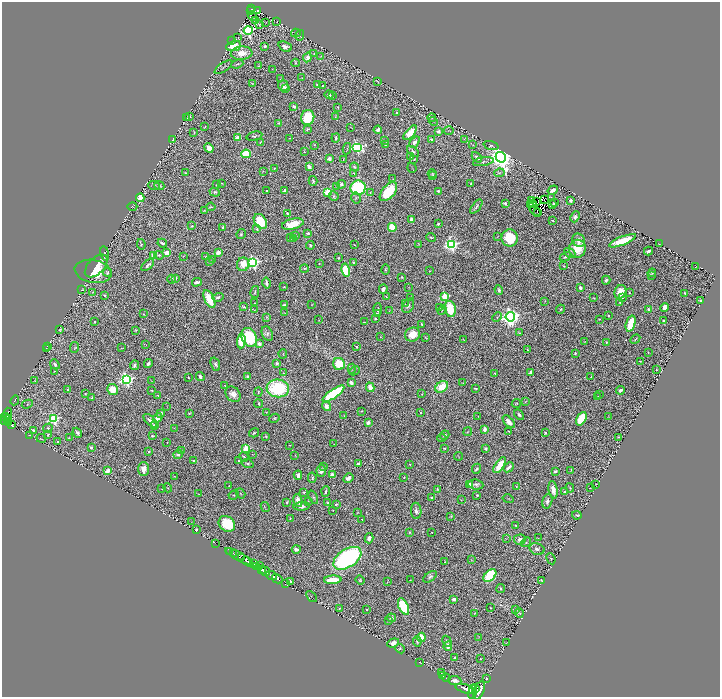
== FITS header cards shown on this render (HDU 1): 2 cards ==
NAXIS1  =                 1436
NAXIS2  =                 1389

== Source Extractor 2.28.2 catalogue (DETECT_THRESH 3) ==
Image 1436 x 1389 px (HDU 1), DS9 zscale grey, zoomed out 1/2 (1 PNG px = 2 x 2 image px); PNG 722 x 699 px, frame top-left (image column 1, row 1389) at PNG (2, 2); each listed source drawn as its Kron ellipse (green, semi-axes under 4 px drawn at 4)
Background 1.93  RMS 0.027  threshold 0.0813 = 3 sigma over >= 5 px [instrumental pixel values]
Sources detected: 710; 69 cannot appear on this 1/2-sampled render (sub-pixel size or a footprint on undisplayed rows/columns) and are neither listed nor drawn; of the other 641, the 500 brightest by FLUX_AUTO listed and drawn (141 fainter detections omitted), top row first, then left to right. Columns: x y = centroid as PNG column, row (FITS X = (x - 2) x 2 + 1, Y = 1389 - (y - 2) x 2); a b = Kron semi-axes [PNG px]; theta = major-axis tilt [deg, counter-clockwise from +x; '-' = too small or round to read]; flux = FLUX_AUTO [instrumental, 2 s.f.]
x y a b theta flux
252 9 2 2 - 61
257 10 4 2 - 71
250 11 2 1 - 13
252 16 5 2 - 2.8
256 20 3 2 - 6.3
266 22 2 2 - 2.4
277 22 2 2 - 2.3
260 24 3 2 - 3.4
248 30 4 4 - 1200
296 33 5 3 - 3.1
300 35 5 2 - 3.1
238 38 4 2 - 4.8
232 41 3 2 - 2.7
234 46 7 5 9 130
265 46 3 3 - 10
285 47 7 4 -23 27
242 53 11 6 5 68
314 53 3 3 - 3.6
320 56 2 2 - 3
307 57 5 4 - 36
295 63 4 3 - 6.8
237 64 6 2 20 6.3
259 66 4 2 - 3.7
224 67 10 2 34 7.1
272 69 2 1 - 2.6
302 78 3 2 - 2.5
281 79 2 2 - 4
377 81 3 1 - 3.2
252 83 2 1 - 2.5
318 85 4 2 - 12
322 85 2 2 - 6.1
283 86 5 5 - 24
285 88 3 3 - 6.8
329 95 4 3 - 15
332 96 3 3 - 6.2
294 106 4 3 - 14
338 107 2 1 - 2.9
397 113 4 3 - 7.7
190 116 3 2 - 3.2
335 117 3 2 - 3.8
186 118 3 2 - 5
308 118 7 6 - 200
432 118 4 2 - 3.9
433 121 5 2 - 4.4
278 123 4 3 - 5.9
205 127 3 1 - 3.7
351 127 3 2 - 2.2
307 129 3 2 - 6.2
378 130 4 3 - 30
438 131 3 3 - 17
449 131 5 1 - 2.6
194 132 4 2 - 3.9
410 133 9 4 49 100
254 136 8 4 12 13
238 138 3 2 - 54
290 138 3 2 - 3.1
336 138 4 2 - 10
431 139 4 2 - 11
464 139 3 3 - 3.1
172 140 3 2 - 11
385 140 3 3 - 4.3
260 142 4 3 - 5.5
415 142 6 4 51 30
314 145 2 2 - 2.3
386 145 3 2 - 20
473 145 3 2 - 2.6
491 145 7 4 -18 11
357 147 5 4 - 810
209 148 5 4 - 58
347 149 6 3 81 4.6
413 151 7 3 -42 12
304 152 3 2 - 2.7
246 154 5 4 - 250
411 157 3 2 - 3
477 157 6 3 -48 25
501 157 5 4 - 8000
329 159 3 3 - 44
343 159 3 1 - 2.7
414 159 4 3 - 6.4
483 162 10 4 9 15
309 167 4 3 - 27
354 167 4 3 - 7.6
274 168 3 2 - 5
412 168 5 1 - 2.7
263 171 3 2 - 3.5
185 173 3 2 - 4.7
354 173 4 2 - 5.6
499 173 5 4 - 8.7
432 174 4 4 - 7.1
433 175 4 2 - 3.9
393 179 3 3 - 5
313 181 5 4 - 8.9
222 183 3 2 - 4.7
471 183 4 3 - 3.5
341 184 4 4 - 12
216 185 2 2 - 2.2
154 186 6 3 -20 8
159 186 5 4 - 11
337 186 3 2 - 2.8
358 188 7 7 - 590
285 190 3 2 - 12
553 190 5 3 - 22
266 191 2 2 - 9.3
438 191 4 2 - 6.2
215 192 5 4 - 11
328 192 3 3 - 410
388 192 11 6 49 230
370 193 3 2 - 3.9
334 196 5 4 - 9.3
140 198 4 3 - 120
356 198 5 4 - 7.1
551 198 3 2 - 2.8
532 200 3 2 - 14
544 200 2 1 - 3.5
570 200 4 4 - 18
536 202 2 1 - 5.3
505 203 2 2 - 33
533 203 2 1 - 2.5
555 203 2 2 - 2.5
530 204 2 1 - 5.2
553 204 3 2 - 6
132 207 5 2 - 3.5
211 207 4 2 - 4.9
476 207 8 3 51 9.5
204 210 3 3 - 4.6
535 211 6 2 -37 4
538 213 2 1 - 3.3
287 214 3 2 - 6.6
575 217 5 4 - 19
411 219 4 3 - 25
552 220 3 2 - 5.4
260 221 8 6 -55 190
293 224 11 5 13 140
438 224 2 2 - 25
192 226 2 2 - 4.7
223 227 3 2 - 13
392 227 4 4 - 160
257 229 3 2 - 6.5
308 233 4 2 - 9.3
241 234 5 4 - 8.9
295 235 3 2 - 7.4
431 237 5 3 - 6.5
497 237 3 2 - 3.3
290 238 3 2 - 22
293 238 3 2 - 6.3
510 238 8 8 - 180
579 240 7 6 - 37
623 241 14 4 22 150
162 243 5 2 - 13
141 244 5 3 - 6.4
419 244 3 3 - 2.9
660 244 3 1 - 2.3
310 245 4 2 - 8.5
354 245 2 1 - 2.5
451 245 4 4 - 1400
577 249 9 8 - 150
648 251 4 2 - 20
218 252 4 3 - 45
167 253 4 3 - 55
570 253 6 3 -37 10
105 254 7 3 -81 6.4
159 255 5 3 - 8.9
153 256 3 3 - 77
183 256 4 2 - 3
206 257 2 2 - 4.3
565 257 6 3 28 11
338 258 3 2 - 5.8
212 259 2 2 - 2.8
210 261 4 2 - 3.3
353 262 3 3 - 6
253 263 4 4 - 1200
243 264 7 6 - 80
319 264 3 2 - 3.2
148 265 8 3 40 15
96 266 14 8 45 91
564 266 2 1 - 2.9
696 267 3 2 - 2.6
304 268 4 3 - 8.4
346 270 7 4 -77 220
385 270 5 2 - 6
93 271 18 11 -10 110
430 271 2 2 - 2.3
107 273 4 3 - 10
652 273 4 2 - 7
652 275 3 3 - 4.4
402 277 3 3 - 4.7
176 278 3 2 - 8.4
172 279 4 3 - 15
606 280 4 3 - 12
197 282 5 3 - 17
266 283 5 2 - 17
284 287 2 2 - 3.8
409 287 3 2 - 2.3
580 288 4 2 - 23
383 289 4 3 - 17
82 290 3 1 - 2.3
499 290 5 3 - 13
93 292 3 2 - 2.2
255 292 6 2 76 6.8
620 292 7 5 65 70
629 293 2 2 - 7.7
685 293 2 2 - 6.6
105 296 3 2 - 5.6
218 297 6 3 16 19
386 297 4 2 - 4.2
411 297 3 2 - 3.8
445 297 3 3 - 290
594 298 2 2 - 3
623 298 2 2 - 3.1
209 299 9 5 -65 150
701 300 2 2 - 9.3
544 302 3 1 - 2.2
255 303 2 1 - 3
620 303 4 3 - 5.7
405 304 4 3 - 3.8
284 305 3 2 - 7.1
312 305 2 1 - 2.2
408 306 8 5 60 14
244 307 3 2 - 11
439 308 4 3 - 4.7
664 308 4 3 - 55
378 309 6 3 88 12
450 309 8 5 -77 200
561 309 4 3 - 6.2
649 309 3 3 - 22
255 310 4 3 - 3.6
442 310 5 2 - 4.9
389 311 3 3 - 3.1
285 313 4 2 - 2.9
143 314 4 3 - 4
377 314 3 3 - 7.4
608 316 2 2 - 10
267 317 4 3 - 4.2
497 317 5 4 - 7.5
510 317 4 4 - 3500
375 319 3 3 - 6.1
599 319 2 2 - 3.4
319 320 3 3 - 3.4
664 320 3 2 - 7.4
95 322 2 2 - 3.9
364 322 2 1 - 2.9
421 324 2 2 - 13
631 324 8 4 73 150
60 330 3 2 - 6.6
136 330 3 3 - 3.5
519 333 2 2 - 4.1
267 334 7 5 -65 15
413 334 8 6 25 76
249 337 10 7 -62 350
380 337 3 2 - 2.6
426 338 4 2 - 3.2
635 339 5 2 - 6.3
464 340 3 1 - 2.4
241 341 7 4 86 100
585 342 3 2 - 2.8
606 342 2 2 - 8.1
259 343 3 2 - 31
146 345 2 2 - 2.6
48 347 3 1 - 2.4
356 347 2 2 - 9.3
74 348 5 3 - 5.7
121 348 2 2 - 2.6
46 349 3 2 - 2.8
527 350 2 2 - 4.2
648 352 2 2 - 3.1
575 353 4 3 - 6.7
283 354 5 3 - 4.3
640 361 2 2 - 3.5
277 363 3 3 - 9.6
55 364 5 3 - 15
148 364 4 3 - 23
215 364 7 4 -71 15
339 364 6 6 - 180
134 365 5 4 - 20
352 369 5 4 - 9.2
656 370 2 2 - 3.5
54 371 3 2 - 2.2
355 371 5 3 - 6.1
283 373 3 3 - 3.8
495 373 2 2 - 4.5
530 373 4 3 - 20
247 376 4 3 - 13
591 376 3 2 - 3.4
188 377 2 2 - 4.4
200 377 4 3 - 18
126 380 4 4 - 1500
35 381 3 3 - 3.4
152 381 3 2 - 2.5
351 383 3 2 - 36
463 383 2 1 - 2.3
225 386 3 2 - 2.7
370 387 5 3 - 53
442 387 7 5 36 140
278 388 11 9 -7 460
475 388 3 2 - 6.4
113 389 5 5 - 140
67 390 3 3 - 5.8
151 390 4 2 - 5.3
620 390 5 3 - 21
258 392 4 3 - 5.3
85 394 2 2 - 6.5
233 394 8 7 - 38
333 394 13 4 35 500
422 394 3 2 - 2.7
158 395 2 2 - 4.8
600 395 3 1 - 3.6
92 397 2 1 - 3.6
598 397 3 2 - 3.7
15 400 5 3 - 5.7
525 402 4 3 - 3.7
516 403 5 2 - 4.2
27 404 5 3 - 6.3
259 404 4 3 - 8.6
167 406 3 2 - 2.2
326 406 5 4 - 29
362 411 2 2 - 2.9
266 412 2 1 - 2.3
8 413 5 3 - 270
161 413 3 2 - 19
189 413 3 3 - 5.6
421 413 2 2 - 8.6
519 415 6 3 -46 12
344 416 2 2 - 2.4
478 416 2 1 - 2.8
5 417 4 3 - 430
608 417 3 2 - 2.4
158 418 5 4 - 34
275 418 5 3 - 6.6
9 419 2 2 - 190
54 419 4 4 - 810
581 419 7 4 64 250
7 420 2 1 - 190
5 421 3 2 - 780
150 421 8 3 -45 22
509 422 7 4 -48 58
9 423 4 2 - 280
368 423 3 3 - 35
11 425 3 2 - 290
154 425 4 3 - 6.5
48 428 5 4 - 8.6
174 428 3 2 - 3.4
484 429 4 2 - 22
33 430 2 2 - 15
509 431 2 2 - 3.4
468 432 4 3 - 6.2
545 432 3 3 - 7.5
77 433 5 2 - 16
254 433 5 3 - 7.8
48 434 4 3 - 7.8
29 435 3 2 - 2.4
444 435 5 4 - 11
152 436 2 2 - 6.6
266 436 3 2 - 4.4
618 437 3 2 - 5.9
41 438 5 2 - 3.4
69 438 4 3 - 3.8
442 438 4 3 - 5.4
57 442 4 3 - 6.1
167 442 2 1 - 2.3
334 444 3 2 - 2.4
290 445 2 1 - 2.7
91 448 3 2 - 16
444 448 4 3 - 3.7
486 448 2 2 - 44
246 449 3 3 - 250
182 451 4 3 - 4.7
149 452 2 2 - 7.8
178 454 5 4 - 19
252 454 2 2 - 2.5
295 455 3 2 - 2.5
459 456 4 2 - 2.5
244 457 5 3 - 7.1
194 461 3 3 - 17
238 461 3 2 - 5.5
248 463 6 3 -19 7.1
359 463 4 3 - 23
410 464 3 2 - 4
500 465 9 4 55 130
324 467 4 2 - 3.3
509 467 6 2 41 29
143 469 7 5 90 40
476 469 5 3 - 8.7
571 470 3 2 - 3.5
108 471 4 3 - 62
321 471 6 4 -85 22
555 471 3 2 - 11
332 474 3 3 - 36
298 475 5 3 - 25
174 476 2 1 - 3.4
404 477 2 2 - 3.6
312 478 5 3 - 7.4
348 478 5 3 - 28
469 484 4 3 - 23
476 484 7 5 -7 16
596 484 2 1 - 2.3
229 486 2 1 - 2.3
516 486 3 2 - 3.4
168 488 4 3 - 4.2
570 488 4 2 - 4.1
591 488 3 1 - 2.6
162 489 2 1 - 2.2
437 489 3 2 - 4.5
553 490 9 4 -81 48
304 492 2 2 - 18
326 492 5 2 - 17
565 492 2 2 - 30
241 493 5 2 - 4.3
199 494 3 2 - 2.3
234 495 5 3 - 5.9
477 495 2 2 - 7.8
313 497 7 3 -65 6.7
431 498 2 2 - 9
508 499 5 2 - 3.3
298 500 7 3 -75 41
461 500 2 1 - 2.4
308 501 3 2 - 3.2
547 501 7 4 73 16
287 502 3 2 - 4.1
328 503 3 3 - 12
336 504 4 3 - 7.5
302 506 8 4 5 18
265 507 5 2 - 4.1
333 510 2 1 - 2.4
416 511 8 5 -87 24
357 513 3 2 - 2.5
577 515 5 3 - 7.9
451 516 4 3 - 5
290 518 2 2 - 3.4
362 519 2 2 - 5.7
192 522 3 3 - 3
227 524 9 7 -40 200
516 525 2 2 - 3.9
196 530 3 2 - 8.5
409 532 4 3 - 5.8
432 532 2 2 - 4.1
369 538 5 4 - 23
538 538 3 2 - 2.8
507 539 4 1 - 2.5
520 539 6 5 - 30
526 542 5 4 - 9.4
215 543 3 1 - 22
296 549 4 3 - 23
537 549 8 5 -16 23
229 551 2 1 - 270
233 553 3 2 - 330
238 556 15 2 -29 1400
242 558 2 2 - 990
347 558 15 9 33 1100
551 559 6 3 -64 5.2
471 560 4 2 - 2.9
248 561 6 2 -33 4200
445 562 3 1 - 3.6
253 564 4 3 - 1800
259 565 2 1 - 200
256 567 3 2 - 500
261 570 3 2 - 1400
265 571 5 3 - 670
271 575 5 2 - 2800
490 576 7 5 45 460
430 577 8 4 35 15
277 579 6 2 -31 2300
333 580 9 3 3 140
360 580 5 4 - 7.6
410 580 2 1 - 2.2
541 580 3 2 - 3.3
290 581 4 2 - 7.2
387 582 3 3 - 2.9
285 584 2 1 - 65
501 589 4 3 - 9.5
311 597 6 1 -47 3.4
454 599 3 2 - 34
403 606 9 4 -65 300
339 608 3 2 - 4.9
490 608 2 1 - 3
366 610 2 2 - 3.4
516 610 4 3 - 4.2
475 613 3 2 - 4.2
519 613 4 3 - 5.3
391 618 5 3 - 16
389 620 2 2 - 4.2
421 637 5 4 - 120
479 637 3 2 - 2.3
417 641 5 3 - 8.7
447 641 6 4 -60 10
506 642 3 2 - 2.7
393 643 6 3 18 52
448 646 5 3 - 46
400 649 5 4 - 8.7
455 657 4 3 - 10
480 659 2 2 - 5.5
420 662 2 1 - 2.6
441 672 3 2 - 4.9
442 675 3 3 - 10
446 678 4 2 - 7.7
487 678 2 2 - 2.2
455 681 7 3 -6 40
475 688 2 2 - 650
466 689 10 3 -16 6000
479 691 10 5 66 5300
472 692 7 3 82 3100
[141 fainter detections neither listed nor drawn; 69 sub-pixel or undisplayed-footprint detections neither listed nor drawn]